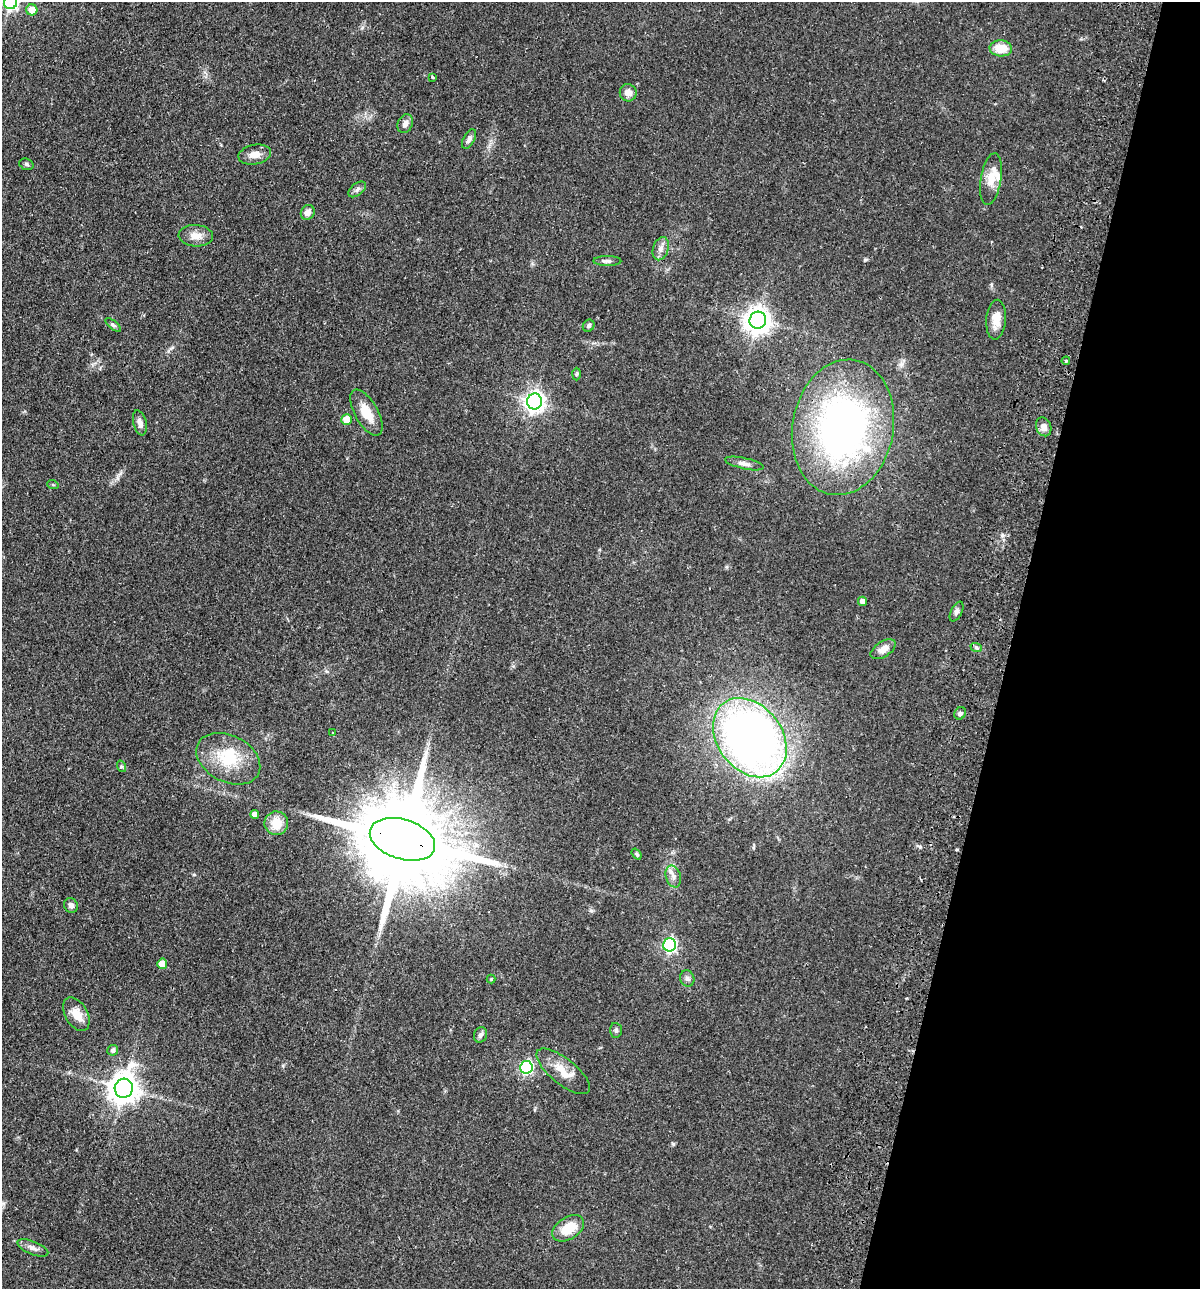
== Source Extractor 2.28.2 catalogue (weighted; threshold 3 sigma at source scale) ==
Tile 8 of 4 x 4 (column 4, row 2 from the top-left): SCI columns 3899-5096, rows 2593-3879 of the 5280 x 5184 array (HDU 1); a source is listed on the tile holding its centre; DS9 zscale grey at full resolution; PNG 1202 x 1291 px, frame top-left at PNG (2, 2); each listed source drawn as its Kron ellipse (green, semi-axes under 4 px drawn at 4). Shown black and unused: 16% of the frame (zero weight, under 2 of 3 exposures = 3% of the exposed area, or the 3 px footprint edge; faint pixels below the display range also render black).
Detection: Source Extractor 2.28.2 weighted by HDU 2 'WHT'; one run over the whole footprint, this tile lists its part. Background 0.0641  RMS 0.0053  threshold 0.024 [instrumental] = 3 sigma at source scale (4.5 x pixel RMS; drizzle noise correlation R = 1.50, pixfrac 1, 0.05/0.05 arcsec/px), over >= 5 px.
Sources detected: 59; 2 inside a brighter listed object's ellipse — not listed separately; the other 57 listed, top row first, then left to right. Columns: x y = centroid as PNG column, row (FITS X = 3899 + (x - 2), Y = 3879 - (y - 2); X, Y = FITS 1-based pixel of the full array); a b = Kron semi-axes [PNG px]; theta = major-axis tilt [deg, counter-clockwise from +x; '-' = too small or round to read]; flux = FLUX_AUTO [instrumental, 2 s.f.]
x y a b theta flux
11 2 7 6 - 130
32 10 5 5 - 6.8
1001 48 11 8 -5 9.7
433 77 3 2 - 0.71
628 93 9 8 - 3.6
405 124 10 7 67 2.4
469 139 11 5 62 1.8
255 155 16 9 10 4.6
26 164 7 5 -18 1
991 179 26 10 81 8.3
357 189 10 6 38 1.7
308 212 8 6 60 2.9
196 236 17 10 -4 5.2
661 249 12 7 73 3.1
607 261 14 5 0 1.9
758 320 8 8 - 550
996 320 20 10 85 7.3
113 325 9 4 -39 1.1
589 326 6 5 - 1.1
1066 361 4 3 - 0.63
576 374 6 4 88 0.7
534 401 8 7 - 300
366 413 26 11 -61 9.7
347 420 5 5 - 7.7
140 423 13 6 -76 2.9
843 427 68 50 79 210
1044 427 9 7 -65 3.3
744 463 19 5 -13 2.6
53 485 6 3 -20 0.59
862 601 4 4 - 2.4
957 612 11 5 62 1.6
976 647 6 4 -19 0.87
883 649 14 7 32 4.6
960 713 6 5 - 1.2
333 733 3 3 - 0.8
750 738 43 32 -52 360
228 759 34 23 -27 23
121 766 6 4 -72 0.77
255 814 4 4 - 2.6
276 823 12 12 - 8.7
402 839 34 20 -17 13000
637 854 6 4 -53 0.93
673 876 11 7 -73 3
71 905 7 6 - 2.1
670 945 6 6 - 97
162 964 5 5 - 7.9
491 979 4 4 - 0.54
687 979 8 7 - 1.7
76 1014 18 11 -60 7
616 1030 7 6 - 1.3
481 1035 8 6 70 1.7
113 1050 5 5 - 1.6
526 1067 6 6 - 84
563 1071 33 12 -39 9.7
124 1088 9 9 - 800
568 1228 17 11 32 13
33 1248 16 6 -22 2.7
Overlapping masked pixels (flux is a lower limit): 1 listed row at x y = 402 839
Isophote crosses this tile's border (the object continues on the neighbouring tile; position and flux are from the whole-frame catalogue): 1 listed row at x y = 11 2
Unlisted compact peaks at least as high as the median listed source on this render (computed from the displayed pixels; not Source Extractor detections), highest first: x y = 865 260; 673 1144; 920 847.